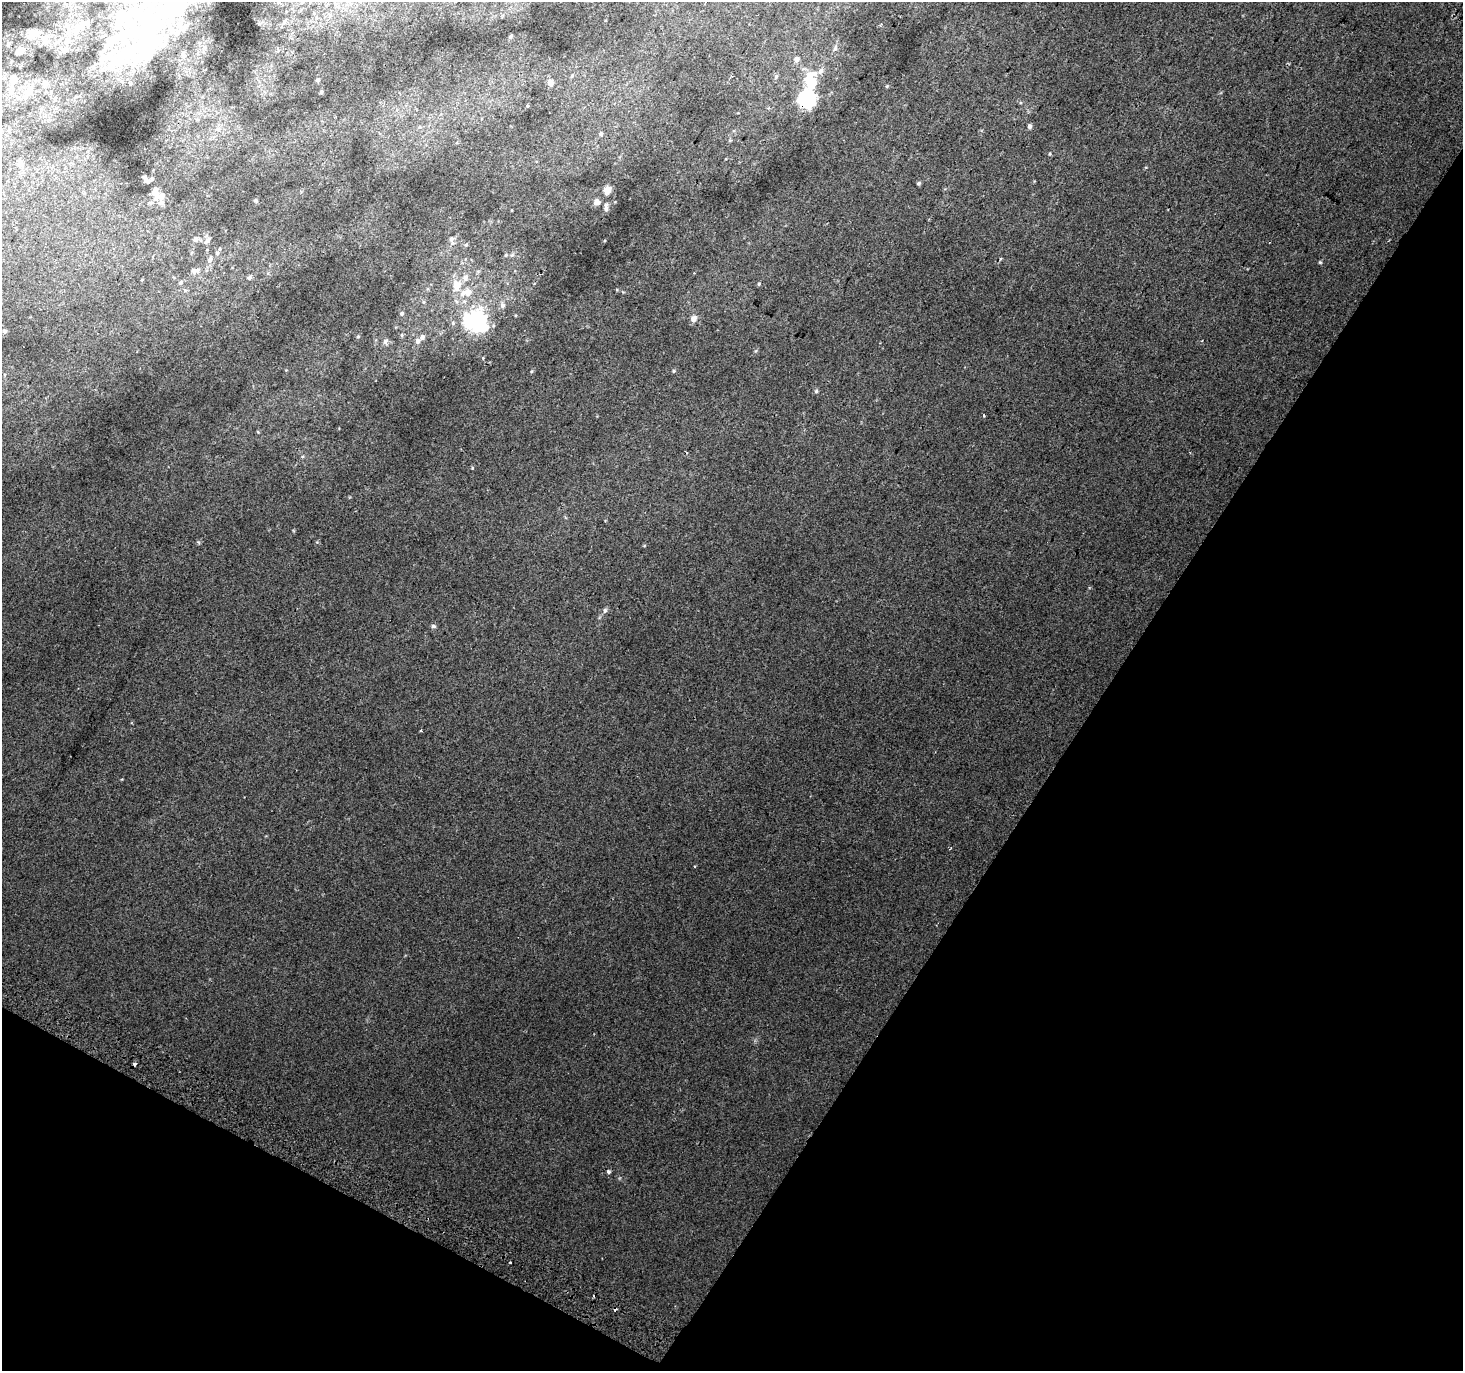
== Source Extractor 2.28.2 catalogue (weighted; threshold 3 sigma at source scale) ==
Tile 15 of 4 x 4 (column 3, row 4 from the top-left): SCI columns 2955-4415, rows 297-1665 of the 5899 x 6002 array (HDU 1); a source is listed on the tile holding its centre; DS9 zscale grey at full resolution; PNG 1465 x 1373 px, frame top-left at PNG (2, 2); no overlay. Shown black and unused: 31% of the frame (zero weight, under 2 of 3 exposures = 2% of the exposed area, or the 3 px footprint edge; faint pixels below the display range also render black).
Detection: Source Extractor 2.28.2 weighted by HDU 2 'WHT'; one run over the whole footprint, this tile lists its part. Background 0.0183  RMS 0.0076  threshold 0.0341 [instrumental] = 3 sigma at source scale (4.5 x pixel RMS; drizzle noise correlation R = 1.50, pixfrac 1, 0.0396/0.0396 arcsec/px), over >= 5 px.
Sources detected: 100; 11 inside a brighter object's white glare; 4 cosmic-ray / hot-pixel residue — not listed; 17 inside a brighter listed object's ellipse — not listed separately; the other 68 listed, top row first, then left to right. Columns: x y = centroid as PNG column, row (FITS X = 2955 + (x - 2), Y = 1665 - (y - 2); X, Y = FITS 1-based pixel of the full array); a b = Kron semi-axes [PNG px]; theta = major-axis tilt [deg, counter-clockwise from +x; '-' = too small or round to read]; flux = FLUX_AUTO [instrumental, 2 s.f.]
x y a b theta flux
330 16 8 6 87 2.8
149 20 77 51 13 130
881 24 3 3 - 0.61
33 32 14 10 1 4.7
510 37 6 4 71 0.95
45 40 11 8 61 3.7
8 44 8 5 88 1.5
835 48 9 5 79 1.9
66 49 10 7 -61 2.8
19 51 13 8 35 3.8
796 59 5 5 - 3.3
13 78 12 11 - 5.7
318 80 5 4 - 1.1
810 81 20 12 81 25
45 82 9 7 -1 3.1
550 83 6 5 - 4.7
887 86 5 4 - 0.8
29 92 14 12 25 10
321 92 5 4 - 1
807 99 7 6 - 280
527 106 5 3 - 0.62
1029 126 5 4 - 2
9 130 8 5 71 1.6
601 134 5 5 - 1.5
730 140 6 3 18 0.71
1050 154 4 4 - 0.76
20 163 9 9 - 4.1
145 178 7 4 -55 1.9
919 183 4 4 - 1.1
607 190 9 8 - 5.5
155 192 18 8 -88 8.9
255 200 5 4 - 0.81
596 202 7 6 - 4.2
606 209 8 6 77 2.1
195 239 7 6 - 2.6
451 240 12 6 -79 3.2
207 241 10 6 50 2.4
466 245 5 4 - 0.8
217 253 5 5 - 1.5
512 255 6 5 - 1.2
210 260 8 6 68 2.9
1320 262 5 4 - 0.81
194 270 9 7 76 2.4
465 277 8 8 - 3.2
249 278 6 5 - 1.6
181 282 6 5 - 1.3
759 284 5 4 - 0.92
456 285 10 9 - 9.4
468 292 7 6 - 6.4
502 305 8 7 - 3.2
402 313 5 4 - 1.2
693 319 8 7 - 3.7
472 321 26 15 41 31
4 331 6 5 - 1.4
402 335 5 4 - 0.92
358 336 5 4 - 0.79
422 337 6 5 - 2.6
385 341 7 6 - 2.1
418 341 6 5 - 2.4
483 358 4 4 - 0.65
532 371 5 3 - 0.76
674 371 5 4 - 0.98
816 391 5 5 - 1.2
984 416 3 2 - 1.2
472 468 5 3 - 0.56
605 610 7 6 - 1.7
433 626 7 5 0 1.4
608 1171 5 4 - 1.2
Overlapping masked pixels (flux is a lower limit): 2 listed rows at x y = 149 20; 807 99
Isophote crosses this tile's border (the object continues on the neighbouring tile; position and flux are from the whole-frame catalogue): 1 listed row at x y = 149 20
Unlisted compact peaks at least as high as the median listed source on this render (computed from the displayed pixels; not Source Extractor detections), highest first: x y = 615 202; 695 866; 619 1178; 644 545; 1146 167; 755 351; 122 779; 617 290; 515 315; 605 240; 258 432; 286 370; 1034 181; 420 731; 302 456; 726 159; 1020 103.